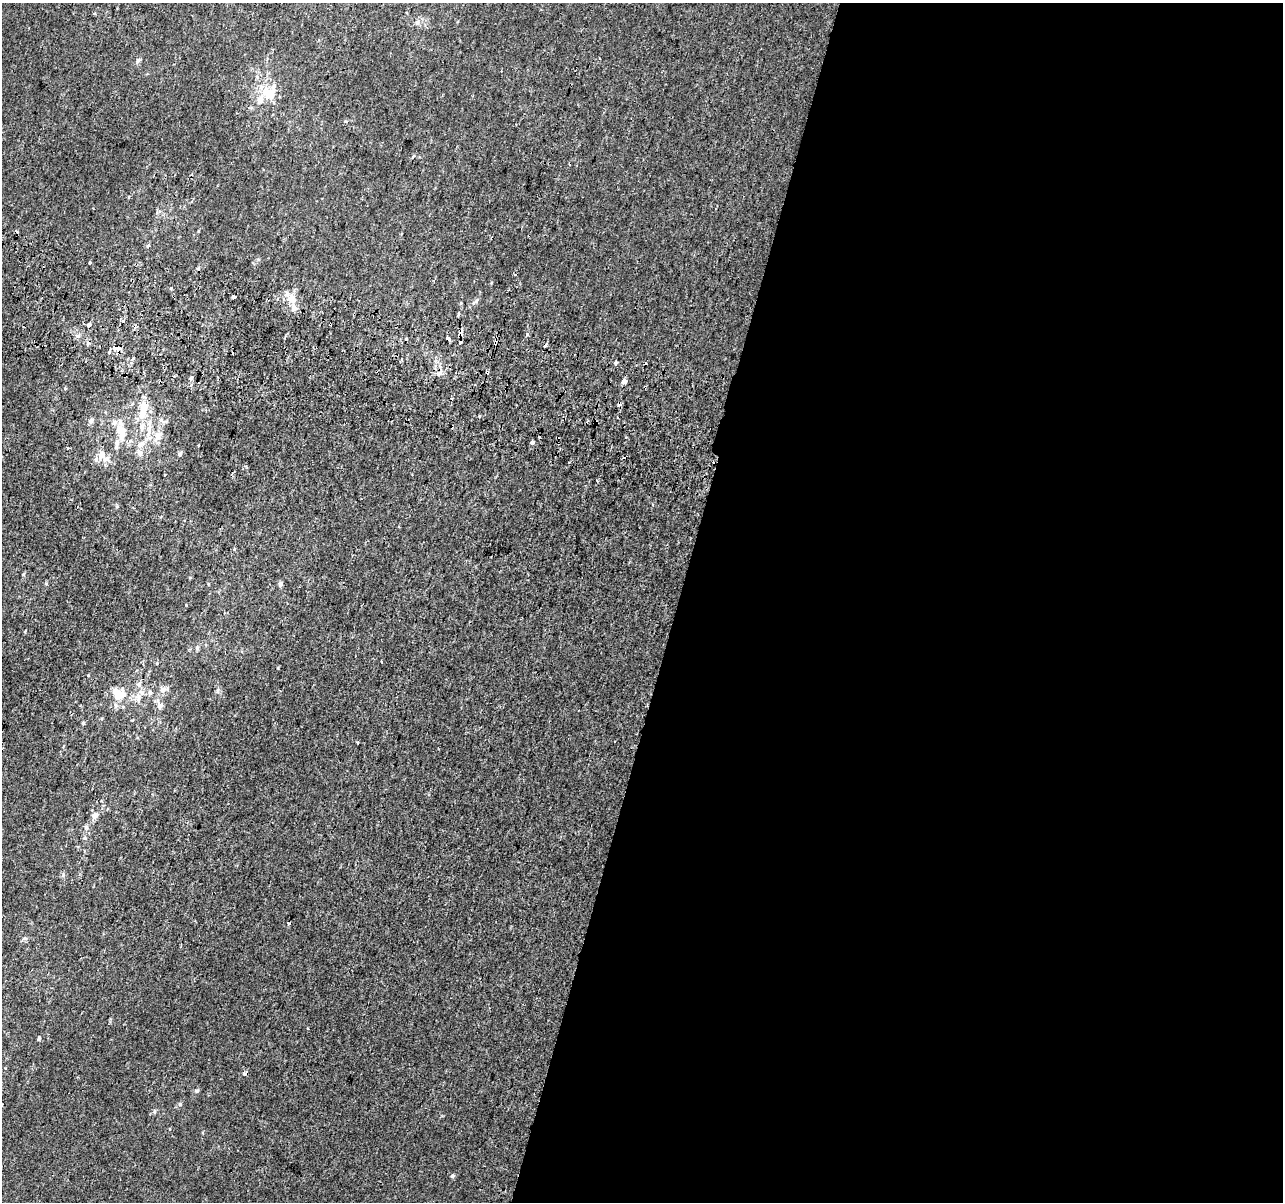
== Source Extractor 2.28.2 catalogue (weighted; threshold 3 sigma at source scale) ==
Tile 12 of 4 x 4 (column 4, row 3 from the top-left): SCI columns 3862-5142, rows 1529-2728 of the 5152 x 5395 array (HDU 1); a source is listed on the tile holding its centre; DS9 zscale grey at full resolution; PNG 1285 x 1204 px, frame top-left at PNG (2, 3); no overlay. Shown black and unused: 47% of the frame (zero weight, under 2 of 3 exposures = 2% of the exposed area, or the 3 px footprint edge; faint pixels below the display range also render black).
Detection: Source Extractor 2.28.2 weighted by HDU 2 'WHT'; one run over the whole footprint, this tile lists its part. Background 7.68e-04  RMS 0.0028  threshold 0.0128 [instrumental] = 3 sigma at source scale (4.5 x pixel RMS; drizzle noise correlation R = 1.50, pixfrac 1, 0.0396/0.0396 arcsec/px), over >= 5 px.
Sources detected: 78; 12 cosmic-ray / hot-pixel residue — not listed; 12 inside a brighter listed object's ellipse — not listed separately; the other 54 listed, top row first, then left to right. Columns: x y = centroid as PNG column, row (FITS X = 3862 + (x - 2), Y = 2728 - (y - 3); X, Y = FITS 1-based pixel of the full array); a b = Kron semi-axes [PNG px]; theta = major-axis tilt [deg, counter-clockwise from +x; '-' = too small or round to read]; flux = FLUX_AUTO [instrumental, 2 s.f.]
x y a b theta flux
417 22 7 4 1 0.59
138 60 8 6 73 0.65
261 87 9 7 37 1.4
270 93 13 10 49 6.7
346 122 6 3 1 0.4
148 245 6 4 50 0.42
89 262 3 3 - 2.3
234 296 4 3 - 8.1
291 298 13 10 -71 2.8
458 313 5 3 - 0.32
123 320 3 3 - 7
88 324 4 3 - 3.2
527 334 3 3 - 2.2
78 336 6 4 17 0.53
448 338 3 3 - 4.8
406 339 3 3 - 1.6
495 342 5 3 - 2
116 348 5 3 - 4.3
616 362 3 3 - 0.96
487 372 4 3 - 3.4
191 378 6 4 61 0.56
624 381 4 3 - 66
160 383 3 3 - 3.2
65 389 5 3 - 0.25
143 413 14 8 73 3.6
480 416 3 3 - 0.31
91 421 6 5 - 0.94
149 430 16 7 83 2.6
121 432 21 11 -73 5.1
157 435 14 10 62 2.8
143 443 8 6 3 1
532 443 4 3 - 4.3
140 453 10 7 -59 1.2
179 454 6 4 90 0.42
101 455 11 9 58 2.1
23 574 5 4 - 0.28
281 584 6 5 - 0.75
197 648 6 5 - 0.5
163 690 9 8 - 1.5
142 693 10 6 -44 1.2
150 693 7 6 - 0.87
122 695 18 11 51 3.9
138 698 15 4 89 1.2
160 706 6 6 - 1.3
83 723 5 4 - 0.43
95 815 7 6 - 1.6
86 827 7 5 -73 0.71
25 938 7 4 -18 0.44
39 1039 3 3 - 0.77
245 1074 5 4 - 0.56
197 1091 6 5 - 0.45
180 1104 5 5 - 0.45
154 1112 6 5 - 0.47
452 1176 5 5 - 0.49
Overlapping masked pixels (flux is a lower limit): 5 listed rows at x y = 234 296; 495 342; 116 348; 487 372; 160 383
Unlisted compact peaks at least as high as the median listed source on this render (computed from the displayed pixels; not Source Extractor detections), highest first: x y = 171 288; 63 875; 88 675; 46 583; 198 231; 476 301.